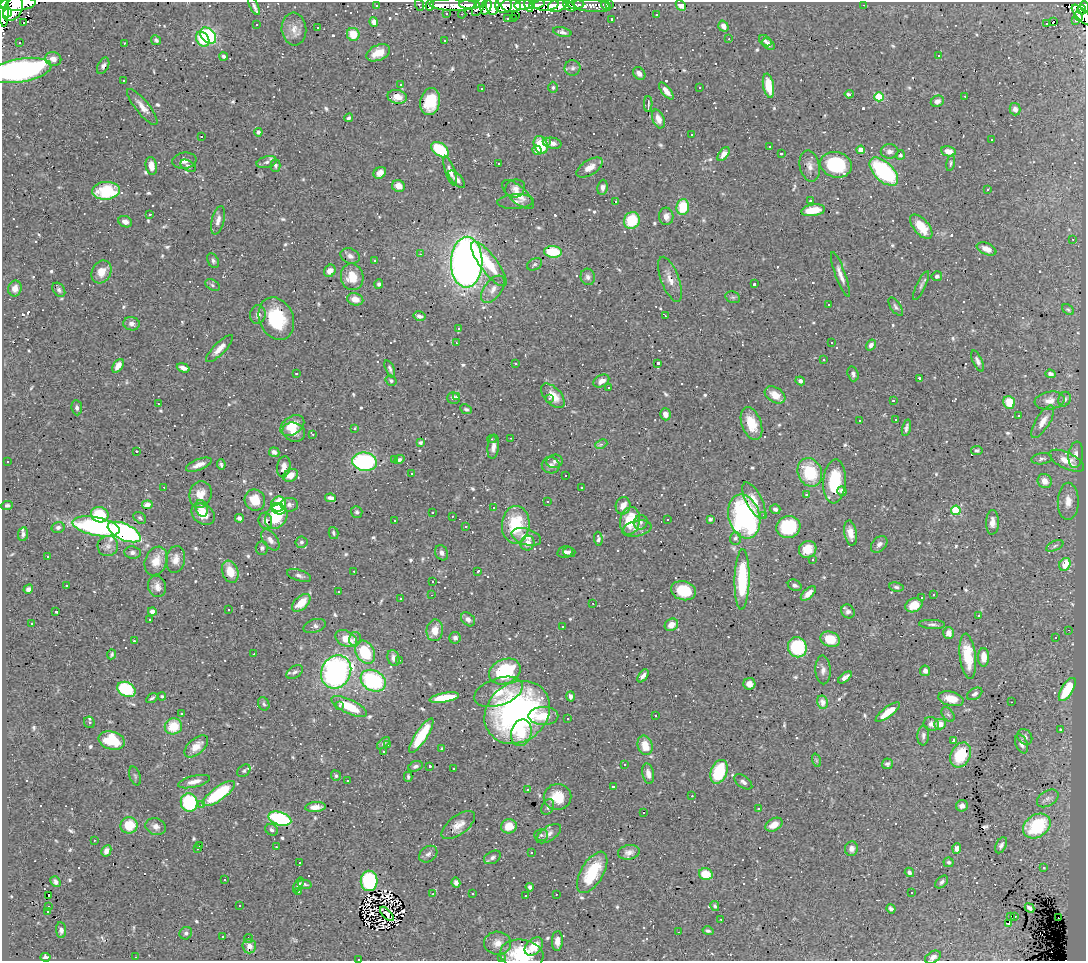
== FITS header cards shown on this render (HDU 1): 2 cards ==
NAXIS1  =                 1084
NAXIS2  =                  959

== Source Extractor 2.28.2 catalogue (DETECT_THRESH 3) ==
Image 1084 x 959 px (HDU 1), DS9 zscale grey, 1 PNG px = 1 image px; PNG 1088 x 963 px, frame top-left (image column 1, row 959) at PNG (2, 2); each listed source drawn as its Kron ellipse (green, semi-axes under 4 px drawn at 4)
Background 0.672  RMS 0.028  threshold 0.0851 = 3 sigma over >= 5 px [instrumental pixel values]
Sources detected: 846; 4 with non-positive FLUX_AUTO (blend fragments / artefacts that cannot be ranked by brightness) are neither listed nor drawn; of the other 842, the 500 brightest by FLUX_AUTO listed and drawn (342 fainter detections omitted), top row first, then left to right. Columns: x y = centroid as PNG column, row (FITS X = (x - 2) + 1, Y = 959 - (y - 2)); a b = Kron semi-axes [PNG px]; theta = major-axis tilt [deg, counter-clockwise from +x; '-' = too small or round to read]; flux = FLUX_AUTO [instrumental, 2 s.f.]
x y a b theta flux
3 4 5 5 - 330
18 4 18 6 4 870
537 4 8 4 12 160
609 4 3 3 - 56
419 5 6 3 -67 4.3
453 5 23 6 -1 360
469 5 10 4 -3 240
493 5 10 6 -89 170
503 5 8 8 - 100
524 5 9 5 9 560
546 5 12 6 4 260
557 5 9 6 19 130
576 5 8 4 4 32
605 5 4 3 - 8.8
681 5 6 4 -45 7.6
864 5 3 2 - 3.4
254 6 9 4 -64 4.7
376 6 3 3 - 8.5
430 6 5 4 - 24
511 6 10 6 -6 250
529 6 6 4 -61 250
570 6 7 4 -27 43
592 6 19 6 -5 25
478 7 10 5 62 43
486 7 8 5 71 210
1085 7 6 3 -77 76
13 9 13 9 62 700
1082 9 5 3 - 86
3 11 16 5 -87 800
7 13 4 4 - 270
447 14 3 2 - 13
462 14 4 3 - 8.2
515 15 3 2 - 14
656 15 3 3 - 4
1082 15 13 5 -45 81
1079 16 5 3 - 38
508 18 3 3 - 20
513 18 3 3 - 13
611 19 3 3 - 7.2
1076 20 4 3 - 55
1054 21 3 3 - 2700
374 22 5 4 - 9.4
24 23 3 3 - 14
1046 24 3 3 - 150
257 25 3 3 - 13
723 26 6 5 - 11
317 28 3 2 - 6.2
294 29 16 12 -84 19
562 32 9 4 -14 6.6
353 34 6 6 - 34
208 36 9 6 -46 170
203 39 8 6 -53 56
729 39 3 2 - 19
156 40 5 4 - 4.8
445 40 3 3 - 4.3
765 41 7 4 -35 4.8
19 42 3 3 - 6.6
124 43 3 2 - 8.3
768 44 7 4 -37 8.4
378 53 12 7 24 29
939 55 3 3 - 160
224 56 4 4 - 4.1
53 59 8 7 - 13
103 66 9 5 61 6
573 68 8 7 - 6.1
20 70 31 11 10 630
639 73 7 5 -46 9.6
123 81 3 3 - 87
401 85 3 3 - 27
768 86 12 5 -79 41
553 87 6 4 90 3.5
699 87 3 3 - 4.1
482 89 3 3 - 7.7
666 91 10 4 -51 13
849 94 4 3 - 6.3
965 96 3 2 - 9.2
397 97 9 7 -12 18
879 97 5 4 - 90
937 101 7 5 26 7.5
430 102 14 10 77 62
648 104 8 2 89 6.6
142 107 22 6 -51 17
1015 109 6 5 - 9.3
349 118 4 3 - 4.5
658 119 10 6 -69 13
258 132 4 4 - 6.9
691 135 3 3 - 8.5
201 136 3 3 - 14
992 139 3 3 - 97
546 141 3 3 - 49
552 143 9 5 -11 9.1
541 145 9 6 -69 56
769 146 3 3 - 23
440 150 10 6 -36 87
537 150 5 4 - 13
861 150 4 4 - 20
890 151 9 7 -1 7.9
948 151 7 5 -8 19
781 153 3 3 - 3.4
724 154 8 4 52 10
900 155 5 4 - 3.6
184 161 12 8 7 13
266 162 10 5 15 6.7
498 163 3 2 - 7.9
951 163 8 4 78 3.6
836 165 16 12 -16 140
151 166 9 5 -79 16
188 166 8 5 -32 4.6
276 166 6 5 - 4.3
810 166 16 10 -77 16
590 167 14 7 32 20
450 171 15 5 -70 11
884 172 17 9 -44 180
380 173 7 5 36 10
457 179 11 5 -48 7.4
398 186 7 6 - 18
603 187 8 5 83 7.2
515 189 10 9 - 11
988 189 3 3 - 7.5
106 191 14 9 5 97
518 194 20 8 -42 26
515 201 18 7 3 9.6
810 201 3 3 - 4.1
615 202 3 3 - 1200
683 207 8 6 82 65
813 210 12 6 8 39
149 214 3 3 - 4.1
666 216 9 7 -87 11
218 220 15 6 76 12
632 220 8 8 - 67
125 222 7 5 -24 11
921 227 15 7 -49 40
1073 239 3 2 - 9.3
986 249 10 5 -23 15
553 252 9 6 -4 63
420 254 3 2 - 12
350 256 10 7 -22 9.2
375 260 3 3 - 25
213 261 8 5 -64 5
467 262 25 16 89 1300
489 264 27 8 -53 55
535 264 8 5 31 4.6
330 271 6 5 - 14
101 272 12 9 61 25
840 274 24 5 -70 14
937 276 5 5 - 5.6
352 277 13 11 -79 38
588 277 8 7 - 7.3
670 279 24 9 -69 22
379 284 5 4 - 4.1
754 284 3 3 - 5
212 285 8 5 -29 4.1
921 286 16 4 65 6
15 288 8 6 81 12
493 289 16 8 54 15
59 290 8 5 -55 4.6
733 297 7 5 -20 3.5
355 299 8 6 -13 18
829 305 3 3 - 5.2
896 307 10 5 -55 5.3
1068 310 7 4 -36 3.4
258 315 9 8 - 9.7
420 316 6 4 -12 6.4
665 316 3 3 - 3.5
276 319 22 17 -65 100
131 324 8 6 -11 8.9
458 329 4 4 - 3.4
456 343 3 2 - 3.7
831 343 3 3 - 34
871 345 6 4 56 7.6
219 349 18 5 45 17
824 360 3 2 - 3.5
978 361 11 4 -65 6.8
515 363 3 3 - 16
658 363 3 3 - 5.7
118 366 8 4 56 14
183 368 6 3 -20 10
390 369 9 4 -69 4.8
296 374 3 3 - 46
853 374 7 5 -72 5.6
1050 374 5 4 - 9
920 378 3 3 - 4.4
391 381 6 5 - 4.2
601 381 8 5 29 12
800 381 5 4 - 6.8
608 387 3 2 - 5.9
775 395 11 7 -32 21
457 396 3 3 - 5
553 396 15 8 -46 26
453 398 6 5 - 6.8
549 398 3 3 - 3.7
1064 399 7 6 - 6
893 401 3 2 - 15
1050 401 15 9 9 17
1009 402 6 5 - 41
158 404 3 3 - 4.2
77 408 8 5 -84 5.1
466 409 6 4 -25 4.1
665 414 6 5 - 9.5
1019 416 3 3 - 4.6
896 420 3 3 - 26
860 421 3 3 - 8.9
1043 422 18 7 58 17
751 423 17 9 -70 41
292 426 13 8 34 40
906 428 8 4 76 5.7
354 429 3 3 - 10
294 432 11 9 -19 17
313 434 3 3 - 4.9
511 438 3 2 - 3.5
492 439 4 4 - 3.8
421 443 4 3 - 3.8
601 444 6 4 24 6.3
493 447 12 5 83 12
977 450 6 4 -10 3.5
136 451 3 2 - 9.9
274 452 5 4 - 9.3
1076 455 13 7 82 10
394 459 3 3 - 44
399 459 5 4 - 4.2
1042 459 10 5 7 5.7
7 461 3 3 - 30
554 461 8 6 14 6.5
1067 461 19 8 -26 32
365 462 12 9 -8 260
221 464 5 3 - 5
199 465 14 5 22 14
551 465 9 8 - 9.2
284 467 11 6 81 13
810 472 15 12 -66 93
411 474 3 3 - 14
291 475 8 6 30 18
565 475 3 3 - 27
835 481 22 11 86 98
1045 481 7 6 - 17
164 487 3 2 - 3.6
581 487 3 3 - 18
842 491 5 4 - 8.6
200 494 13 11 75 26
806 494 3 3 - 58
331 498 5 4 - 7.5
255 500 11 10 - 36
547 501 3 3 - 15
754 501 20 8 -63 26
1068 501 18 10 89 26
278 504 8 7 - 64
7 505 6 4 2 4.3
147 505 5 4 - 5
289 505 9 7 1 6.2
623 506 9 7 76 17
202 508 8 6 -71 12
493 508 3 3 - 11
278 509 7 5 -20 56
775 509 5 5 - 6.1
956 510 5 4 - 130
357 512 6 5 - 4.3
432 512 3 3 - 4.7
203 514 12 9 -36 27
100 515 9 7 -20 80
452 516 3 2 - 4
744 516 22 15 -74 390
764 516 3 2 - 26
276 517 13 10 54 83
140 518 7 5 -35 3.6
239 518 4 4 - 5.3
710 519 4 3 - 3.6
667 520 3 3 - 8.1
265 521 8 6 -76 9.1
394 521 3 2 - 3.9
630 521 14 10 78 59
641 522 7 6 - 5.5
992 522 12 6 88 13
516 525 19 14 85 94
96 526 24 9 -11 330
58 527 6 5 - 6
466 527 3 3 - 25
788 527 12 11 - 100
637 529 15 7 13 11
124 532 18 8 -24 420
333 533 6 4 -74 4.6
850 533 13 6 -79 21
23 534 7 5 79 5.5
526 537 15 8 -17 22
735 538 6 5 - 5.9
598 539 7 3 -87 5.1
270 540 12 7 -53 11
301 542 6 5 - 4.2
527 543 7 7 - 14
879 544 10 6 47 9.1
108 546 10 10 - 10
1055 546 9 5 25 4.9
262 548 7 6 - 4.6
808 549 9 8 - 32
565 552 8 5 14 6.8
569 552 6 5 - 5.7
133 553 8 6 -7 6.7
442 553 8 6 -64 7.4
48 556 3 3 - 3.9
176 559 13 9 81 18
813 559 3 3 - 4.6
156 561 15 11 68 31
1065 564 7 5 63 41
354 571 3 2 - 4.5
478 571 3 3 - 5.6
230 572 11 8 -69 32
299 575 12 5 -19 8.1
742 579 30 7 89 150
433 582 3 3 - 200
66 585 3 3 - 10
795 585 7 5 -25 6.8
157 586 11 9 -71 13
896 587 7 4 -9 3.9
28 589 5 4 - 6.3
683 591 12 9 -15 53
338 592 3 2 - 3.9
808 594 9 5 44 15
432 595 3 2 - 3.6
933 595 3 3 - 12
922 598 3 3 - 21
400 599 3 3 - 4.1
301 603 11 6 43 32
593 603 3 2 - 130
914 605 9 6 23 27
229 610 3 3 - 5.1
56 611 3 3 - 110
848 611 7 6 - 6.2
152 612 4 4 - 7.5
978 615 3 3 - 140
468 619 8 6 -43 8.1
150 620 3 3 - 5.1
32 623 3 3 - 22
932 624 13 4 -3 5.9
671 625 7 6 - 20
315 626 11 6 18 6.7
562 626 3 3 - 6.6
435 630 11 8 82 21
1068 630 3 2 - 14
949 633 6 5 - 13
455 638 6 5 - 6.2
1055 638 4 3 - 3.8
346 639 11 7 -27 38
355 639 7 5 79 5.6
830 639 10 7 -19 46
134 641 3 2 - 19
797 647 10 9 - 150
365 652 12 9 -60 94
112 654 5 3 - 3.5
254 654 3 2 - 4.6
968 656 22 8 -83 53
984 657 9 5 -90 20
394 658 8 6 -72 9.3
399 660 3 3 - 5.3
823 670 14 7 -87 11
505 671 16 12 23 140
925 671 5 5 - 6.6
295 672 9 5 36 5.8
336 672 17 14 61 510
643 676 7 4 53 8.7
845 677 8 4 41 9
373 681 13 10 -29 200
749 684 6 6 - 12
127 689 9 7 -29 120
1067 690 13 5 58 70
498 692 25 13 19 42
975 694 8 5 32 5.8
162 696 4 3 - 3.8
571 696 5 4 - 6.9
152 698 6 3 35 4
444 698 15 4 10 67
951 699 13 7 -13 25
822 702 7 5 -79 8.7
1011 702 3 2 - 5
264 704 7 5 -64 4
339 706 3 2 - 4.8
349 706 19 7 -25 62
517 712 35 29 38 610
888 712 15 5 37 31
182 714 3 2 - 13
948 714 8 5 -52 4
655 715 3 3 - 340
543 716 15 9 0 34
568 719 3 3 - 26
89 722 6 5 - 5.4
931 724 8 6 -20 9.5
940 724 6 5 - 21
173 726 9 8 - 49
1061 729 3 2 - 3.6
521 733 13 10 76 44
421 735 20 6 57 85
923 735 10 6 85 6.3
1025 737 8 7 - 7.6
112 740 13 9 -15 70
954 740 3 3 - 16
384 743 8 4 42 3.5
1021 744 10 5 -67 9.6
387 745 3 2 - 4.3
645 745 10 7 -74 32
196 746 14 7 42 19
442 749 4 3 - 3.9
383 751 3 2 - 5.4
961 755 13 9 62 81
816 760 7 4 -72 3.5
624 764 3 3 - 4.4
887 764 5 5 - 4.9
415 766 7 5 18 5.3
429 766 3 3 - 4.5
453 769 3 3 - 4.5
244 771 7 5 44 4.6
719 772 12 8 69 85
648 774 10 5 -79 12
135 776 10 5 -71 4.1
336 776 5 4 - 3.5
408 777 5 3 - 3.6
347 781 3 3 - 34
194 782 16 5 14 14
743 782 10 5 -37 6.5
613 786 3 3 - 69
528 790 3 2 - 15
219 794 19 6 36 140
692 796 3 2 - 12
558 797 14 13 - 47
1048 798 12 7 31 8.3
189 802 9 8 - 140
202 805 3 2 - 6.3
962 806 6 5 - 10
315 807 10 5 4 14
548 807 8 6 65 5.3
759 809 3 3 - 33
644 813 3 3 - 8.7
280 819 12 6 -17 230
129 825 8 8 - 47
458 825 20 9 37 20
774 825 9 6 29 21
156 826 10 8 -16 11
509 826 8 7 - 32
1037 826 15 11 34 130
272 830 7 5 -31 5.3
549 834 14 7 33 9.8
541 835 7 6 - 4.8
94 840 3 3 - 18
1001 845 8 5 63 5.9
200 846 3 3 - 38
276 847 3 2 - 11
198 848 3 3 - 29
851 849 7 6 - 8.3
957 849 5 4 - 9.8
106 851 6 4 63 10
629 852 11 7 10 9.9
531 853 3 3 - 29
428 854 10 7 37 7.2
492 857 9 6 28 6.8
949 862 5 5 - 3.8
299 863 4 3 - 9.8
1044 868 3 3 - 4.7
592 872 23 11 60 81
909 872 5 4 - 4.9
706 874 7 6 - 43
225 880 3 3 - 11
369 881 10 8 -87 190
56 882 6 5 - 7.1
942 882 7 5 45 4.4
456 883 5 4 - 6.6
305 884 7 3 -14 4.2
298 885 8 4 60 6
530 887 4 4 - 5.2
298 891 3 2 - 5.9
911 893 3 3 - 4.8
433 894 3 3 - 4
473 894 3 3 - 25
556 894 3 2 - 5.2
49 896 3 2 - 16
526 896 3 3 - 81
240 906 3 3 - 130
715 906 5 3 - 3.7
49 907 3 2 - 3.9
1030 908 5 4 - 6.1
891 909 5 4 - 5.7
48 911 3 3 - 21
387 914 9 3 -48 4.2
1010 916 3 2 - 20
1015 916 3 2 - 5.7
1058 918 2 2 - 14
721 919 3 2 - 5.2
1009 923 3 3 - 11
61 930 8 5 -84 6
708 931 5 4 - 4
678 932 2 2 - 20
186 933 6 6 - 4.7
223 937 3 2 - 11
248 938 5 4 - 4.6
557 941 10 5 87 13
498 943 13 11 -1 18
249 946 7 7 - 15
534 947 11 7 45 30
522 954 22 14 -8 94
46 957 5 4 - 6
135 957 3 2 - 4.2
502 957 3 3 - 9.2
933 957 8 5 31 7.8
359 959 3 2 - 15
At the frame edge (FLAGS 8, measured only in part): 7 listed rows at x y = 3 4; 18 4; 1085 7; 20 70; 522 954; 933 957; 359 959
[342 fainter detections neither listed nor drawn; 4 non-positive-flux detections neither listed nor drawn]